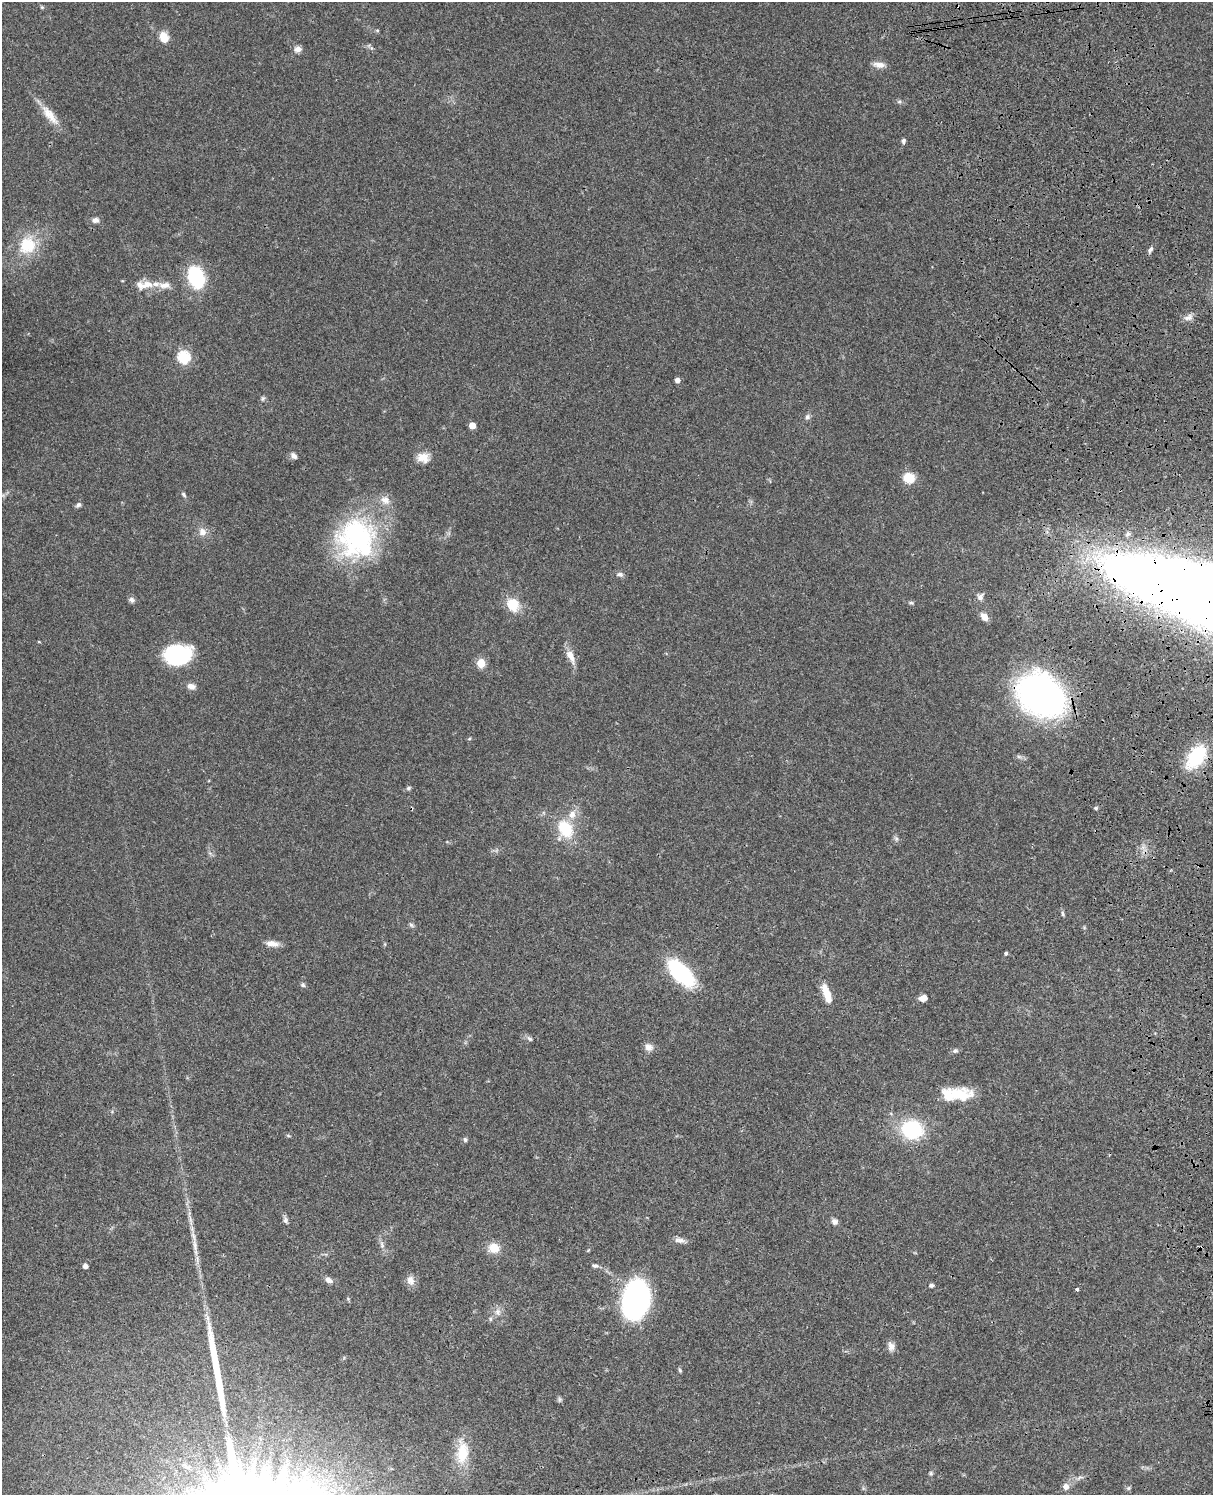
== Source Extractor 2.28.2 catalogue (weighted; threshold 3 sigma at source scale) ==
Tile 6 of 4 x 3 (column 2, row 2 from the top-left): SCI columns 1331-2541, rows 1773-3265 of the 5081 x 4925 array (HDU 1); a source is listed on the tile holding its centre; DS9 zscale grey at full resolution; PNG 1215 x 1497 px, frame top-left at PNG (2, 2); no overlay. Shown black and unused: <1% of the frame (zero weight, under 3 of 4 exposures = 6% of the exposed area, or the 3 px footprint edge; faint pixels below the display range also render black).
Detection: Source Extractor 2.28.2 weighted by HDU 2 'WHT'; one run over the whole footprint, this tile lists its part. Background 0.0771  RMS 0.0058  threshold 0.026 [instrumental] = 3 sigma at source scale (4.5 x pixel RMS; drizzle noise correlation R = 1.50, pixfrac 1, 0.05/0.05 arcsec/px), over >= 5 px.
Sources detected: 90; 1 too faint to see at this stretch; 1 long thin detection or spike segment (spike, bleed or trail) — not listed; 6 inside a brighter listed object's ellipse — not listed separately; the other 82 listed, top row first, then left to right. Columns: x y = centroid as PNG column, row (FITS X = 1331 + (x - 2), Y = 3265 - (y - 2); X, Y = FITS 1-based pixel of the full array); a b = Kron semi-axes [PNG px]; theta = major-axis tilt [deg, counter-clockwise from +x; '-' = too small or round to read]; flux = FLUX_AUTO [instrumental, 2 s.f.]
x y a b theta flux
42 7 5 4 - 0.75
164 37 12 10 -67 6.9
298 49 9 7 2 2.7
879 65 16 7 -7 3.5
899 101 6 4 1 0.99
49 115 33 10 -51 9.5
903 141 6 5 - 1.3
95 220 8 6 -2 2.2
27 245 26 22 59 20
1150 250 10 5 62 1.5
196 277 18 12 -71 50
144 285 27 11 6 8.5
1188 318 13 7 16 2.9
184 357 6 6 - 65
677 380 4 4 - 2.9
263 398 7 5 74 1.1
807 417 7 7 - 1.6
472 425 5 4 - 7.7
294 456 9 6 -45 2.1
423 457 16 12 -6 6.2
909 478 13 11 -13 9.1
184 494 7 5 -49 1.1
78 505 8 5 35 1.5
202 532 10 9 - 4.1
356 535 56 45 47 87
620 574 10 6 -7 1.8
980 597 10 8 50 2.3
131 600 8 7 - 1.7
911 603 7 4 7 0.94
513 605 18 15 -62 11
984 617 8 6 -47 5
39 642 5 3 - 0.43
178 655 27 19 7 46
571 656 21 8 -66 5.6
481 663 5 5 - 21
191 686 10 7 -11 3.2
1041 695 46 36 -39 180
469 739 5 3 - 0.65
1196 757 32 17 54 28
408 788 5 5 - 1.3
1096 808 5 4 - 0.91
565 828 20 15 -62 21
896 839 8 5 -63 1.3
1062 914 8 4 -88 0.99
411 925 8 5 -36 1.1
272 944 18 7 -6 4.2
1006 953 4 4 - 1.2
681 973 30 14 -45 54
303 985 6 6 - 1.1
827 994 21 7 -71 10
923 998 9 6 14 4.2
529 1039 9 6 -39 1.3
649 1047 11 9 -36 3.3
955 1051 8 6 21 1.4
959 1094 28 15 -1 19
912 1129 17 14 -13 51
288 1136 6 4 -3 0.67
465 1140 7 5 -86 1.1
285 1220 9 6 -72 1.6
835 1221 8 7 - 2.3
680 1240 15 7 -7 2.8
195 1245 21 6 -84 4.9
382 1245 11 6 -76 2.2
494 1248 9 8 - 11
85 1266 4 4 - 2.8
595 1266 8 5 -14 1.5
329 1280 8 6 -32 2.9
410 1280 12 9 -76 3.9
931 1285 6 5 - 1.2
1077 1289 3 3 - 1.1
348 1299 6 4 -47 0.66
635 1300 27 17 80 170
498 1312 10 8 -76 3.1
490 1319 6 4 90 0.9
891 1347 12 8 -82 3.2
680 1370 6 4 -68 0.83
560 1399 6 6 - 1
462 1453 32 16 86 16
186 1466 16 7 -31 4.2
931 1473 6 5 - 0.95
1066 1486 7 7 - 3.5
1129 1488 6 5 - 0.93
Overlapping masked pixels (flux is a lower limit): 1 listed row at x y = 1041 695